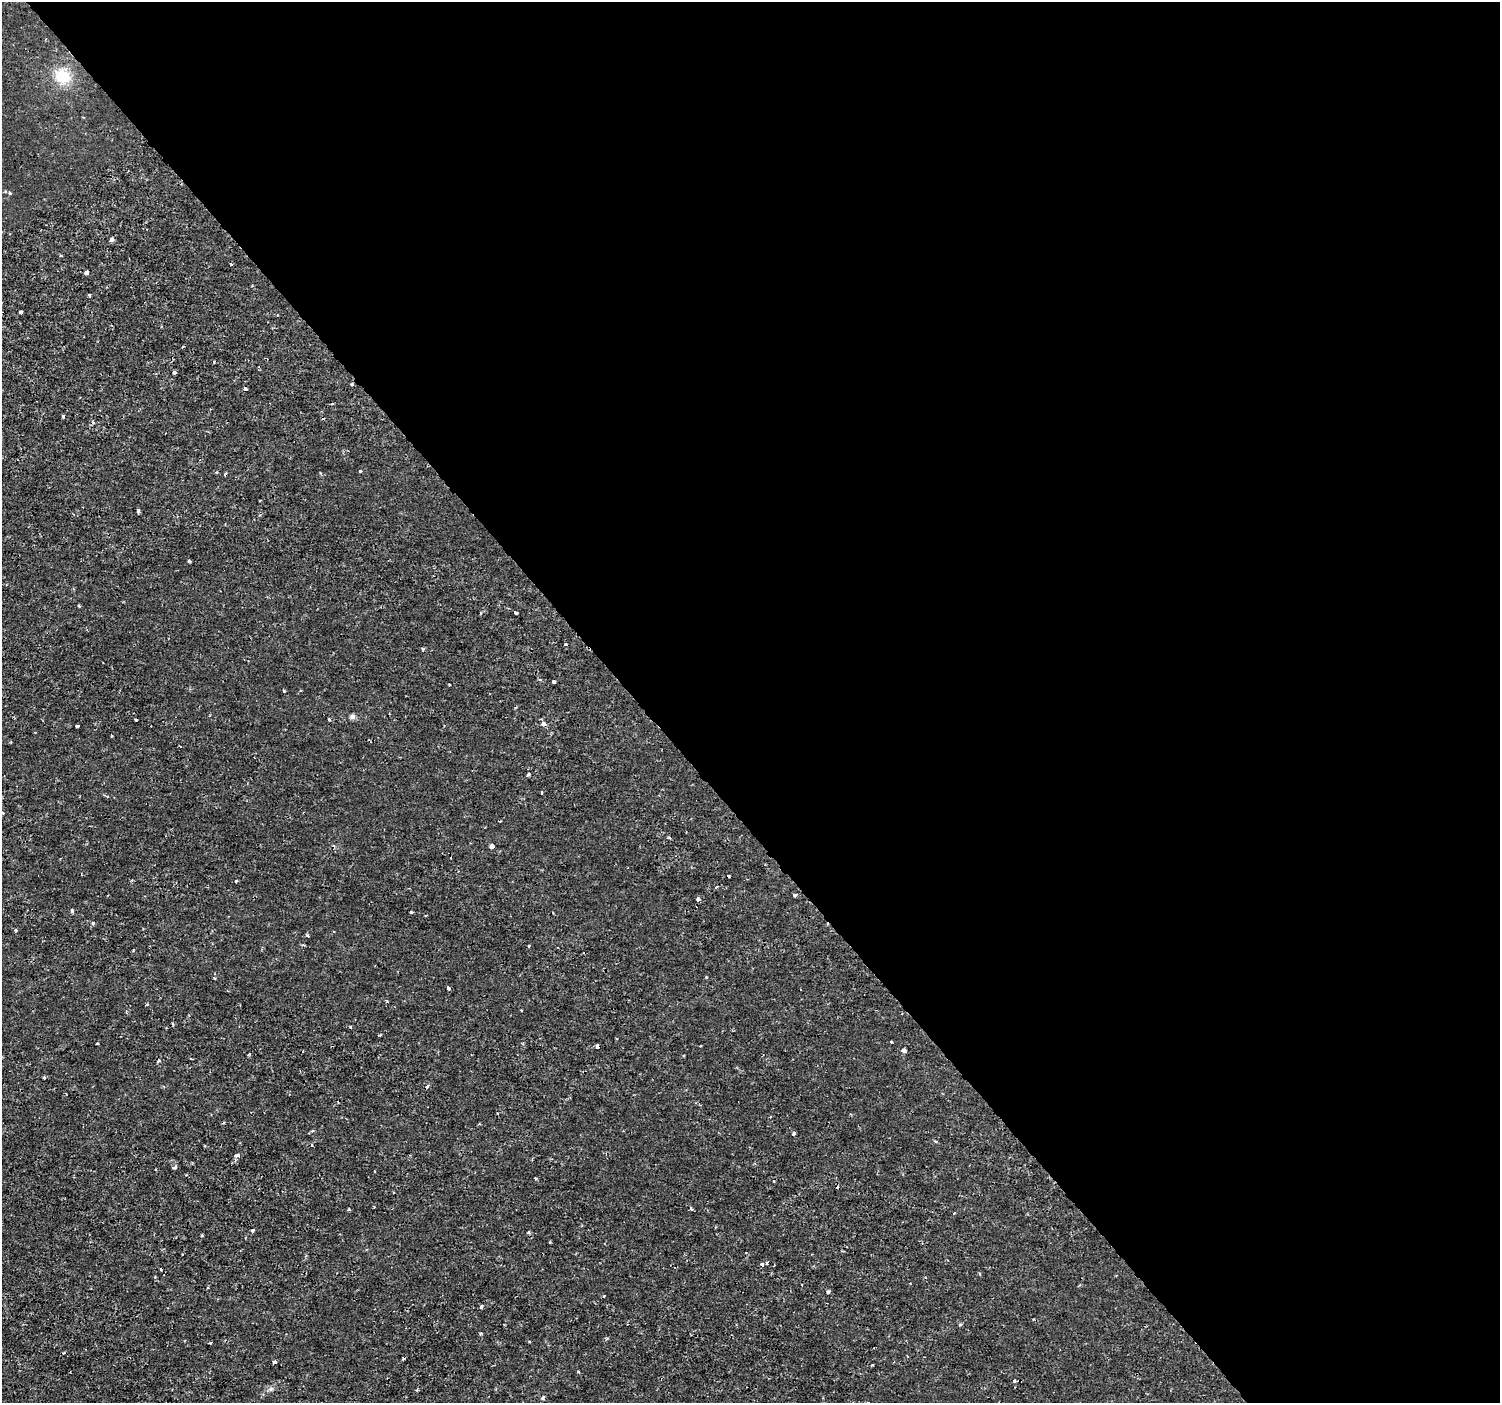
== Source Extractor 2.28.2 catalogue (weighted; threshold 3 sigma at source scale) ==
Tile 8 of 4 x 4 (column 4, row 2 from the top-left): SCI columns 4493-5990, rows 2943-4343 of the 5994 x 5944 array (HDU 1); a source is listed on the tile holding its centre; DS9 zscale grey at full resolution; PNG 1502 x 1405 px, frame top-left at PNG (2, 2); no overlay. Shown black and unused: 58% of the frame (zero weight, under 2 of 3 exposures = <1% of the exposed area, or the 3 px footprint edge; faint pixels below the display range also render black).
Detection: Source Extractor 2.28.2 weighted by HDU 2 'WHT'; one run over the whole footprint, this tile lists its part. Background 3.31e-04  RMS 0.0011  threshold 0.00499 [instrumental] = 3 sigma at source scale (4.5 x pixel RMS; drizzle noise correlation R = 1.50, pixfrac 1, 0.0396/0.0396 arcsec/px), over >= 5 px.
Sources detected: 82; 7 cosmic-ray / hot-pixel residue — not listed; the other 75 listed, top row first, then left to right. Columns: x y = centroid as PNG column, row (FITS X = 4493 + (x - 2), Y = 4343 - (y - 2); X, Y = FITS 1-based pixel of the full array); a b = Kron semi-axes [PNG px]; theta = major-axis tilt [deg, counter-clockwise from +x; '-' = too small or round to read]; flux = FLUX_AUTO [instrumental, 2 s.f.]
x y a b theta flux
62 76 19 16 -37 2.7
10 193 4 3 - 0.17
112 240 4 3 - 0.41
231 264 3 3 - 0.11
86 272 4 3 - 0.51
89 295 4 3 - 0.11
20 312 3 3 - 0.22
214 362 3 3 - 0.083
174 372 4 3 - 0.27
352 384 4 4 - 0.12
245 389 3 3 - 0.79
63 417 3 3 - 0.24
360 471 3 3 - 0.12
138 511 3 3 - 0.3
79 606 4 3 - 0.12
516 613 4 3 - 0.36
565 644 3 3 - 0.19
423 649 3 3 - 0.45
554 681 4 3 - 0.27
284 691 3 2 - 0.11
352 716 6 5 - 0.41
329 719 3 3 - 0.22
136 720 3 2 - 0.097
543 724 6 5 - 0.42
77 726 3 3 - 0.32
112 736 3 2 - 0.11
528 774 4 4 - 0.25
542 792 3 2 - 0.14
669 837 4 3 - 0.13
492 846 4 4 - 0.56
236 881 3 3 - 0.14
716 887 4 3 - 0.1
795 895 4 3 - 0.19
698 899 4 3 - 0.45
72 910 4 3 - 0.21
411 912 3 3 - 0.15
93 923 5 3 - 0.12
16 930 3 3 - 0.14
307 935 5 3 - 0.1
529 946 3 2 - 0.13
706 977 3 3 - 0.14
214 978 3 3 - 0.32
448 988 4 3 - 0.24
350 1027 4 3 - 0.11
380 1035 4 2 - 0.12
891 1042 3 2 - 0.1
97 1044 3 2 - 0.078
598 1046 4 4 - 0.44
904 1051 4 4 - 0.47
159 1060 5 3 - 0.12
44 1077 3 3 - 0.16
428 1086 4 3 - 0.32
312 1131 5 3 - 0.12
794 1133 3 3 - 0.37
935 1141 5 3 - 0.12
312 1145 3 3 - 0.14
237 1156 7 4 12 0.32
175 1167 4 3 - 0.52
536 1178 3 3 - 0.14
774 1181 3 2 - 0.083
954 1213 3 3 - 0.092
252 1230 4 3 - 0.24
529 1232 5 3 - 0.13
550 1242 3 2 - 0.14
767 1263 4 3 - 0.23
762 1264 3 3 - 0.42
828 1292 4 3 - 0.25
481 1306 4 3 - 0.23
960 1324 5 3 - 0.12
480 1333 4 3 - 0.13
529 1342 3 2 - 0.1
872 1365 3 3 - 0.14
1014 1381 5 4 - 0.15
271 1389 7 4 19 0.22
543 1398 5 4 - 0.25
Overlapping masked pixels (flux is a lower limit): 3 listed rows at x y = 352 384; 543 724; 598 1046